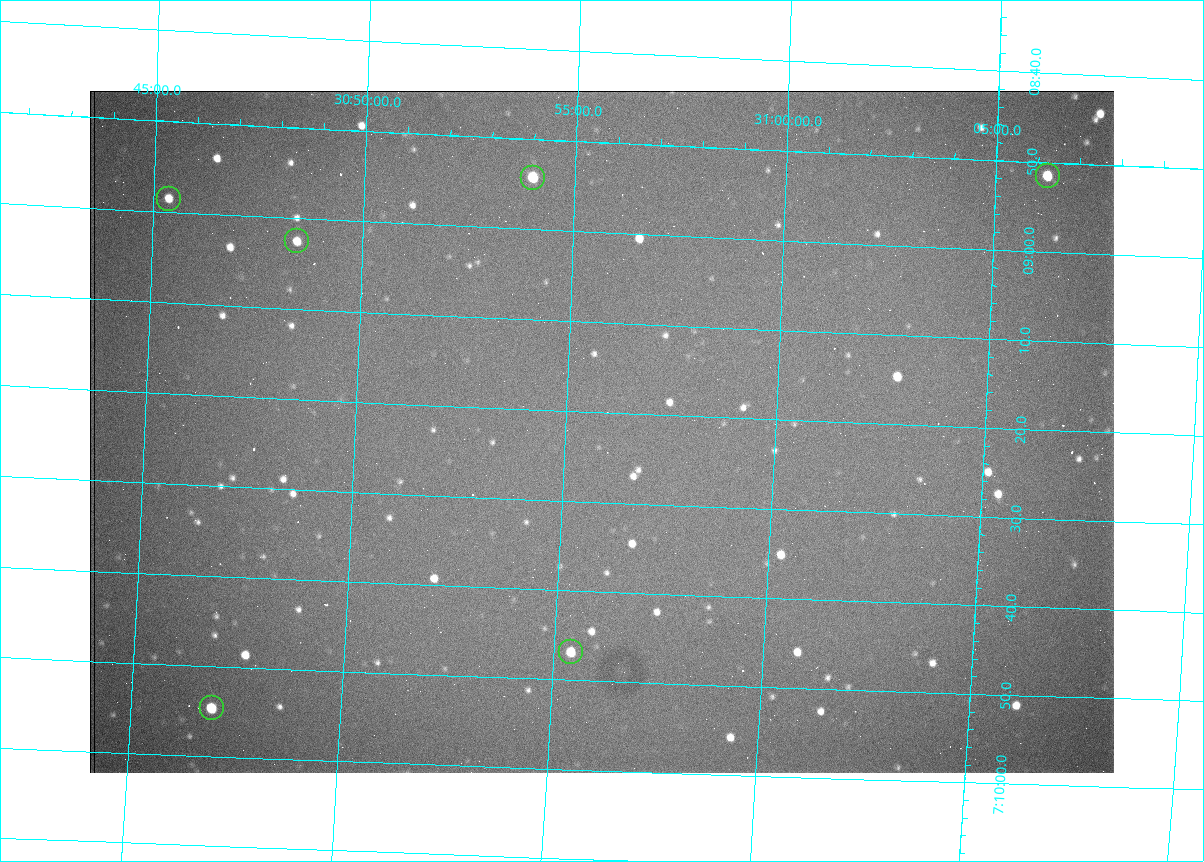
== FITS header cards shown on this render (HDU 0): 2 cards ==
NAXIS1  =                 1024 /fastest changing axis
NAXIS2  =                  682 /next to fastest changing axis

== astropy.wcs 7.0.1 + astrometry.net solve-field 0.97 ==
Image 1024 x 682 px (HDU 0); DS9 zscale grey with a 90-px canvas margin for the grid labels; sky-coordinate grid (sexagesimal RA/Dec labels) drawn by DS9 from the SOLVED WCS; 6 Tycho-2 reference stars matched to detected sources circled (green)
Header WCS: RA---TAN/DEC--TAN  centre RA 07:09:22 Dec +30:56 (107.34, +30.93 deg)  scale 1.43 arcsec/px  FOV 24.4' x 16.3'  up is -93 deg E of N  parity flipped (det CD > 0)
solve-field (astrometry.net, Tycho-2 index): VERIFIED the header's WCS against the Tycho-2 star catalogue (6 matches, 0 conflicts) and refined it, rather than solving blind
Solved WCS: RA---TAN-SIP/DEC--TAN-SIP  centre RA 07:09:22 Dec +30:56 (107.34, +30.93 deg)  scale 1.43 arcsec/px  FOV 24.4' x 16.3'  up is -93 deg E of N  parity flipped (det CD > 0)
The solver's refit moves the header's centre by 3.3 arcsec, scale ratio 0.9998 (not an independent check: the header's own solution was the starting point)
Tycho-2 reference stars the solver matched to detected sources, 6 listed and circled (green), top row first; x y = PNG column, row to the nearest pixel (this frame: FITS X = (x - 90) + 1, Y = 682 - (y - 91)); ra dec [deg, ICRS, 3 dp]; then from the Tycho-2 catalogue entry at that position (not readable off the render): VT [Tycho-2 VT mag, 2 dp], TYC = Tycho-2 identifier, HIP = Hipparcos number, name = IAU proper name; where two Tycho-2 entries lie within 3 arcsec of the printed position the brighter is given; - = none
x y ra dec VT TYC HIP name
1048 176 107.215 +31.104 11.64 2438-821-1 - -
533 178 107.226 +30.900 10.76 2438-883-1 - -
169 199 107.244 +30.756 12.13 2438-718-1 - -
297 241 107.261 +30.807 12.26 2438-856-1 - -
571 652 107.445 +30.924 11.38 2438-1056-1 - -
212 708 107.478 +30.782 11.68 2438-545-1 - -